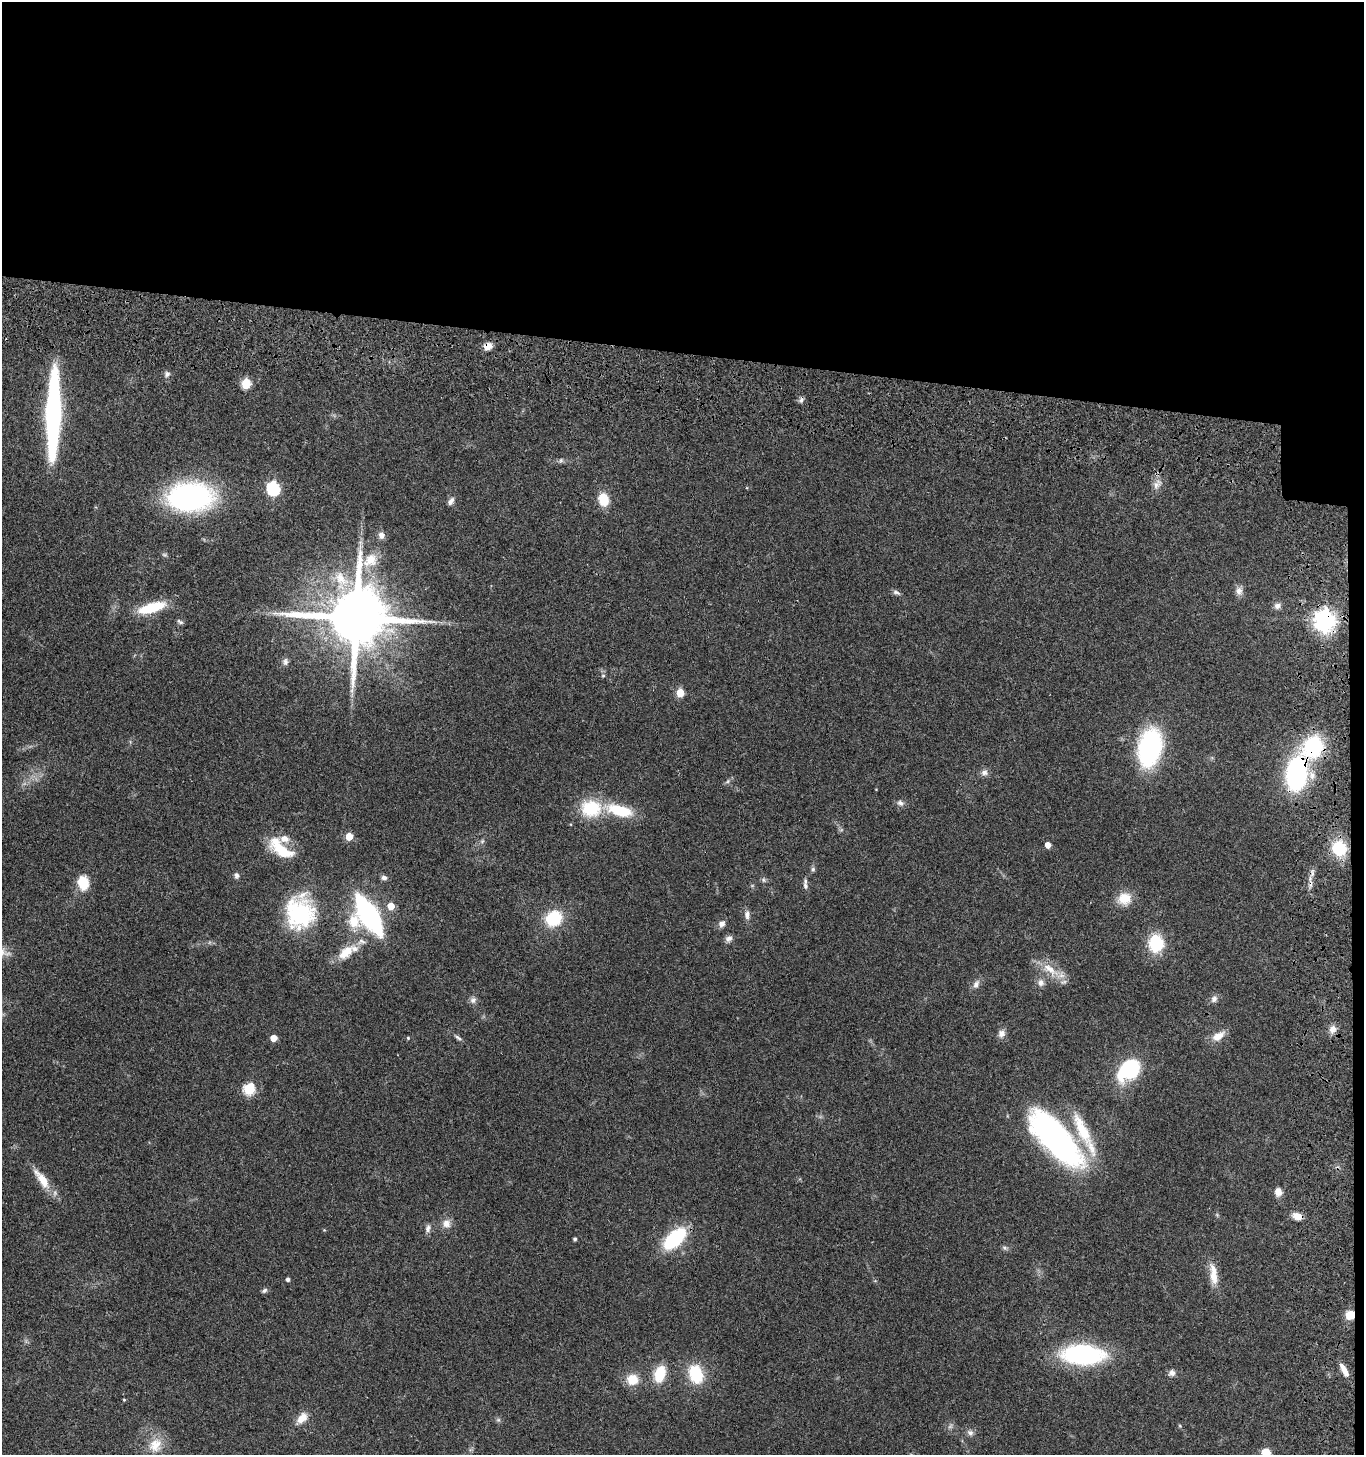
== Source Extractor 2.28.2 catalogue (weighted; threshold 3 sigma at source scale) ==
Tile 3 of 3 x 3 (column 3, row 1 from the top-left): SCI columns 2975-4336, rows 3065-4517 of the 4678 x 4675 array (HDU 1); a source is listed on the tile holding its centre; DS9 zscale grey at full resolution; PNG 1366 x 1457 px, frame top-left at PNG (2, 2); no overlay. Shown black and unused: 25% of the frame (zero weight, under 3 of 4 exposures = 13% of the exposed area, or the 3 px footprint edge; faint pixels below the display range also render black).
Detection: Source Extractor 2.28.2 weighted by HDU 2 'WHT'; one run over the whole footprint, this tile lists its part. Background 0.119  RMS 0.0069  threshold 0.0312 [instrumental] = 3 sigma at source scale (4.5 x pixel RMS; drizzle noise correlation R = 1.50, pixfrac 1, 0.05/0.05 arcsec/px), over >= 5 px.
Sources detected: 104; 1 too faint to see at this stretch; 1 cosmic-ray / hot-pixel residue — not listed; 4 inside a brighter listed object's ellipse — not listed separately; the other 98 listed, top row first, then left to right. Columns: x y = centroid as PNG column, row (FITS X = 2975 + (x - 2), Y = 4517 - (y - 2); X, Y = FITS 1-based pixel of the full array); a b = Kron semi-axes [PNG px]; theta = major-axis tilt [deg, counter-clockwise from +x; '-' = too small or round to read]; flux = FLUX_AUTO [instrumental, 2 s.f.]
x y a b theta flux
487 346 10 8 27 5.9
167 374 9 7 47 2.3
246 384 6 5 - 38
801 400 8 5 80 1.8
53 414 62 9 88 250
561 460 7 5 36 1.5
1157 484 16 10 51 5.2
273 488 6 6 - 100
190 497 39 24 2 170
603 499 13 10 -78 16
451 501 10 6 57 2.9
381 535 9 7 -78 3.8
370 560 23 17 36 16
341 580 29 17 -68 20
1239 591 12 9 -86 4
896 592 11 5 -20 2
1277 606 9 8 - 3.1
152 608 27 9 16 32
356 618 18 15 -2 6800
1325 621 8 7 - 490
180 622 8 5 -30 1.4
285 662 10 7 86 2.3
603 676 5 5 - 1
680 693 5 5 - 22
1313 747 19 16 56 64
1150 748 31 18 78 120
984 772 10 9 - 3
1296 774 26 16 80 110
727 781 7 4 46 1.4
900 803 10 8 -26 2.7
591 808 23 19 2 32
619 810 29 11 -16 31
349 836 5 5 - 15
482 841 6 4 71 1.1
1048 845 5 4 - 5.8
1339 848 16 15 - 25
281 850 33 13 -30 22
813 869 7 5 76 1.5
236 875 8 6 -88 1.9
384 877 7 6 - 2.4
1310 879 12 3 -90 2.8
763 880 7 6 - 1.5
83 883 15 11 -82 16
805 886 10 7 -70 2.4
1124 899 17 15 16 12
391 906 5 5 - 13
300 913 32 27 -88 71
369 915 31 12 -60 160
747 915 12 7 -87 3.5
554 918 16 14 35 30
354 921 21 16 -79 17
722 924 9 7 43 3.3
729 939 9 7 39 3
1156 943 16 13 88 34
2 952 13 12 - 5.9
346 952 23 12 44 14
1050 970 32 13 -37 15
1041 983 10 8 -71 3.6
976 984 12 8 63 3.6
1214 999 10 8 62 3
473 1000 9 9 - 2.8
1332 1029 11 10 - 4.3
1001 1033 10 9 - 3.8
1218 1036 18 9 33 7.8
273 1038 5 5 - 9.3
408 1038 4 4 - 0.79
458 1038 11 5 -37 1.8
1129 1070 30 20 42 45
249 1089 6 6 - 62
1082 1129 54 15 -65 31
1056 1139 61 23 -49 240
42 1179 32 10 -53 14
1278 1192 10 8 -74 4.9
1217 1215 6 4 -46 0.98
1297 1216 11 7 -16 7
446 1223 12 12 - 5.4
428 1228 11 7 78 2.8
324 1230 4 4 - 0.58
675 1238 23 13 44 52
575 1239 4 3 - 1.3
1005 1248 8 6 -17 1.6
1213 1274 30 10 -82 11
288 1279 4 3 - 1.9
264 1290 7 5 33 1.7
1350 1315 8 8 - 10
1083 1355 33 15 -3 130
1344 1370 15 5 -62 7.4
1172 1373 9 8 - 3
660 1374 18 12 74 19
696 1374 16 12 -71 35
632 1379 10 10 - 15
124 1400 4 4 - 0.66
302 1418 16 9 48 7.8
498 1420 6 5 - 1.3
1180 1426 5 4 - 0.83
970 1433 9 7 -26 2.7
155 1445 22 17 58 14
1266 1452 9 7 -12 8.6
Overlapping masked pixels (flux is a lower limit): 7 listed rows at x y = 487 346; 1325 621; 1313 747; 1296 774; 1310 879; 1297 1216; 1350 1315
Isophote crosses this tile's border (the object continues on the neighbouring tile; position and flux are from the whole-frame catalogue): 2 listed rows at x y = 2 952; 1266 1452